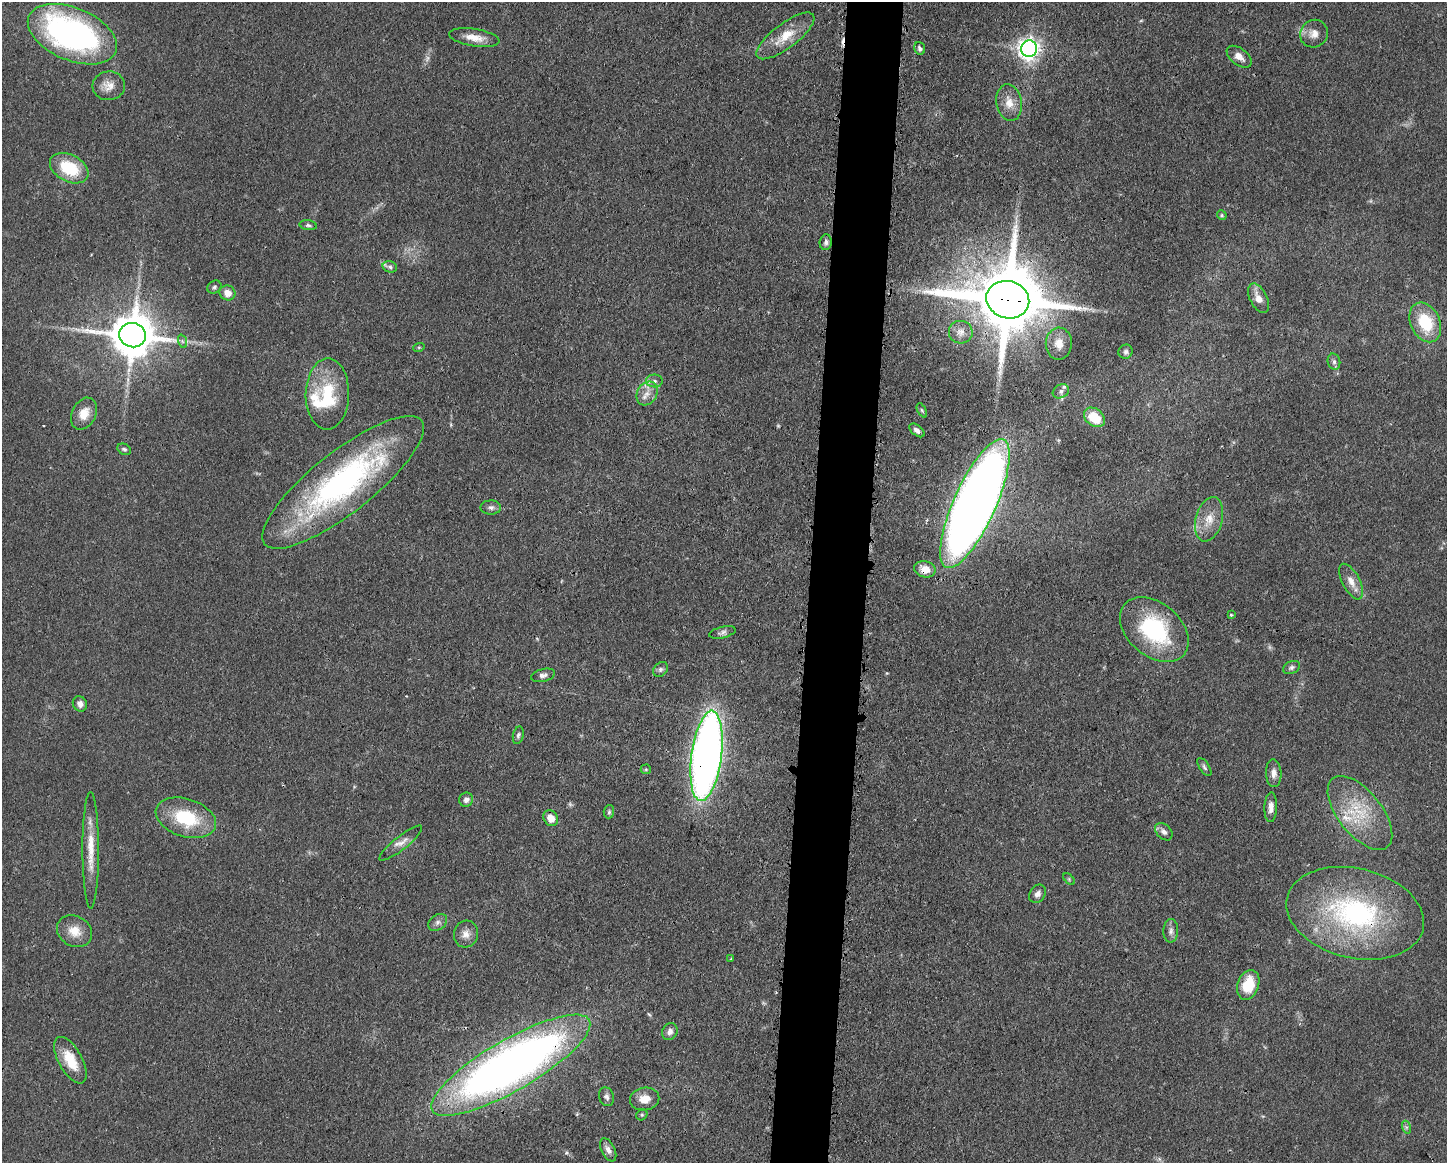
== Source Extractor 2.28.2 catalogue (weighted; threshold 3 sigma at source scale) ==
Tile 5 of 3 x 4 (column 2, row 2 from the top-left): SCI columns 1563-3007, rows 2325-3485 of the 4683 x 4649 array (HDU 1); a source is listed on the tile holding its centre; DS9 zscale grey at full resolution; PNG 1449 x 1165 px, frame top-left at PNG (2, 2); each listed source drawn as its Kron ellipse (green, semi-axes under 4 px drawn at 4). Shown black and unused: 4% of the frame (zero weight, under 3 of 4 exposures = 1% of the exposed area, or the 3 px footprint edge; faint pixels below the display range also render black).
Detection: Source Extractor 2.28.2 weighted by HDU 2 'WHT'; one run over the whole footprint, this tile lists its part. Background 0.0591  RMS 0.0043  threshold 0.0194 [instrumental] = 3 sigma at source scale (4.5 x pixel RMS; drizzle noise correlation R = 1.50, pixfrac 1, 0.05/0.05 arcsec/px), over >= 5 px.
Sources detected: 91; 6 too faint to see at this stretch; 1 cosmic-ray / hot-pixel residue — neither listed nor drawn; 5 inside a brighter listed object's ellipse — not listed separately; the other 79 listed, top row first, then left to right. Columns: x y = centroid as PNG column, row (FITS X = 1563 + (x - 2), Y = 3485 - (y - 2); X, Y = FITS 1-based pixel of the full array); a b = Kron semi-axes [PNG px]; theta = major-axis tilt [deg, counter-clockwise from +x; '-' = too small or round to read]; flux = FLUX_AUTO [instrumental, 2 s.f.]
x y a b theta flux
72 34 47 26 -22 140
1314 34 14 13 - 4.2
785 36 35 12 37 10
474 38 25 8 -9 6.1
920 48 6 5 - 1.2
1029 49 8 8 - 270
1239 57 14 8 -37 3.5
109 86 16 14 5 4.8
1009 103 18 13 -80 5.7
69 168 21 13 -27 19
1222 215 5 4 - 0.6
308 225 9 5 -7 0.92
826 242 8 6 83 1.3
390 267 7 5 -17 1
214 287 7 6 - 1
227 293 8 7 - 4.2
1258 298 16 8 -63 4.1
1008 300 22 18 -15 5100
1425 322 21 14 -65 19
961 332 12 11 - 3.4
133 335 13 12 - 1700
182 341 7 4 -71 0.82
1059 344 16 13 88 5
419 347 6 4 18 0.49
1126 352 7 6 - 1.2
1334 362 8 6 -76 1.4
654 381 8 6 -1 1.5
1061 391 8 6 29 1.6
327 394 36 21 89 23
647 394 12 10 60 4.1
922 410 8 4 -63 0.65
84 414 17 12 63 6.2
1094 417 11 8 -37 12
917 430 9 5 -39 1.8
124 449 7 5 -26 0.88
343 482 100 30 38 120
975 504 70 21 66 740
491 507 10 7 0 1.6
1209 519 23 13 75 7.7
925 569 11 8 -13 5.3
1351 582 19 8 -63 4.5
1231 615 4 4 - 0.57
1154 630 39 26 -40 44
722 632 13 5 13 1.5
1291 667 9 6 25 1.2
660 669 8 6 45 1.3
543 675 12 6 14 1.9
80 704 8 7 - 2.3
518 735 9 5 78 1.1
706 756 45 15 82 350
1204 767 10 4 -56 1.1
646 769 5 5 - 0.54
1274 773 14 7 -88 2.8
466 800 7 7 - 1.9
1271 807 15 6 88 3
609 812 6 5 - 0.79
1360 813 44 22 -51 23
186 818 31 19 -18 25
551 818 8 7 - 4.9
1164 832 10 7 -44 1.9
401 843 27 6 38 3.4
91 850 58 8 -90 11
1069 879 7 4 -46 0.57
1038 894 10 7 56 2.1
1355 913 70 45 -13 84
438 922 10 7 34 1.8
74 931 18 15 -29 7
1171 931 12 7 89 2
466 934 13 12 - 3.6
731 959 4 4 - 0.4
1248 985 15 10 70 13
670 1031 9 7 54 2.2
70 1060 26 11 -61 11
511 1065 91 25 30 370
606 1097 9 7 -72 1.6
645 1099 15 11 11 5.5
642 1115 6 5 - 0.7
1406 1127 6 4 -72 0.89
608 1150 12 6 -64 2.5
Overlapping masked pixels (flux is a lower limit): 9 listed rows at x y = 1008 300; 133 335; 343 482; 975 504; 925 569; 1154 630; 706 756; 1355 913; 511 1065